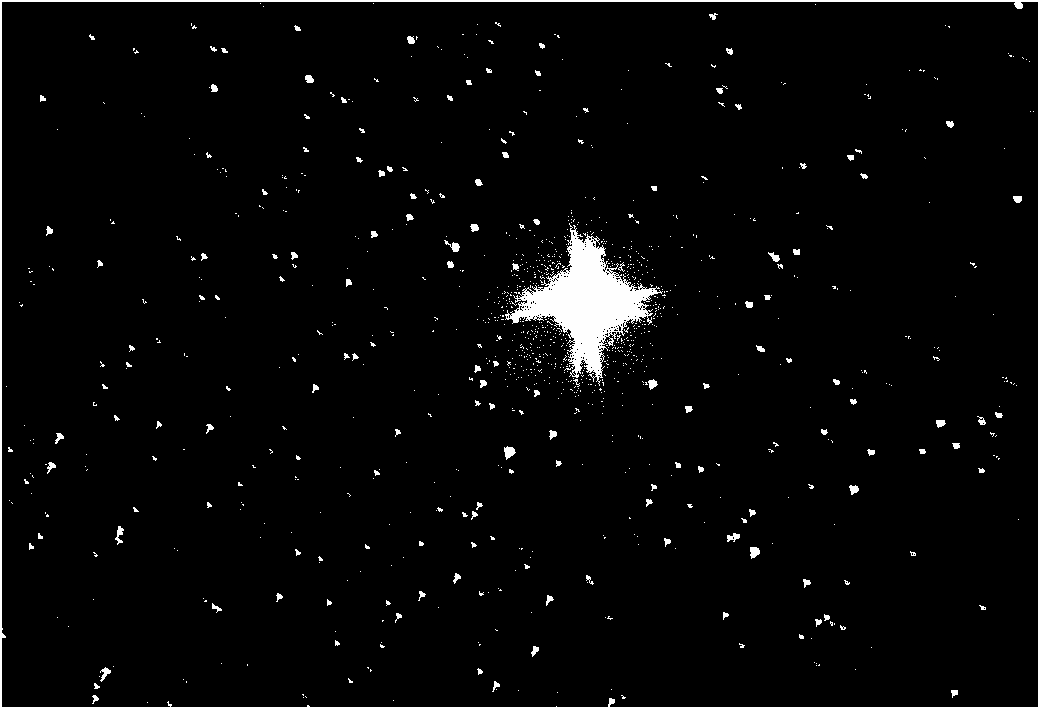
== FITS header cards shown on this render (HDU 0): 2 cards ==
NAXIS1  =                 2072
NAXIS2  =                 1410

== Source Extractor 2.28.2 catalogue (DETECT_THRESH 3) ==
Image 2072 x 1410 px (HDU 0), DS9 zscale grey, zoomed out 1/2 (1 PNG px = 2 x 2 image px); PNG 1040 x 709 px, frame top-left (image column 1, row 1410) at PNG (2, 2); no overlay
Background 80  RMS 28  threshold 83.2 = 3 sigma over >= 5 px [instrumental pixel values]
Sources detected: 5; all 5 listed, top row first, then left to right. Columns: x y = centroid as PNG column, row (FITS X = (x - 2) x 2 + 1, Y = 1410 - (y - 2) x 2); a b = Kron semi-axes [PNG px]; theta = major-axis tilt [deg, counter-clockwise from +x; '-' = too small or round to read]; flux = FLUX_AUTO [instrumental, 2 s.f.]
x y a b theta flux
585 302 31 31 - 430000
652 383 8 6 -37 17000
509 451 10 9 - 35000
854 489 7 5 -4 14000
754 550 10 9 - 35000